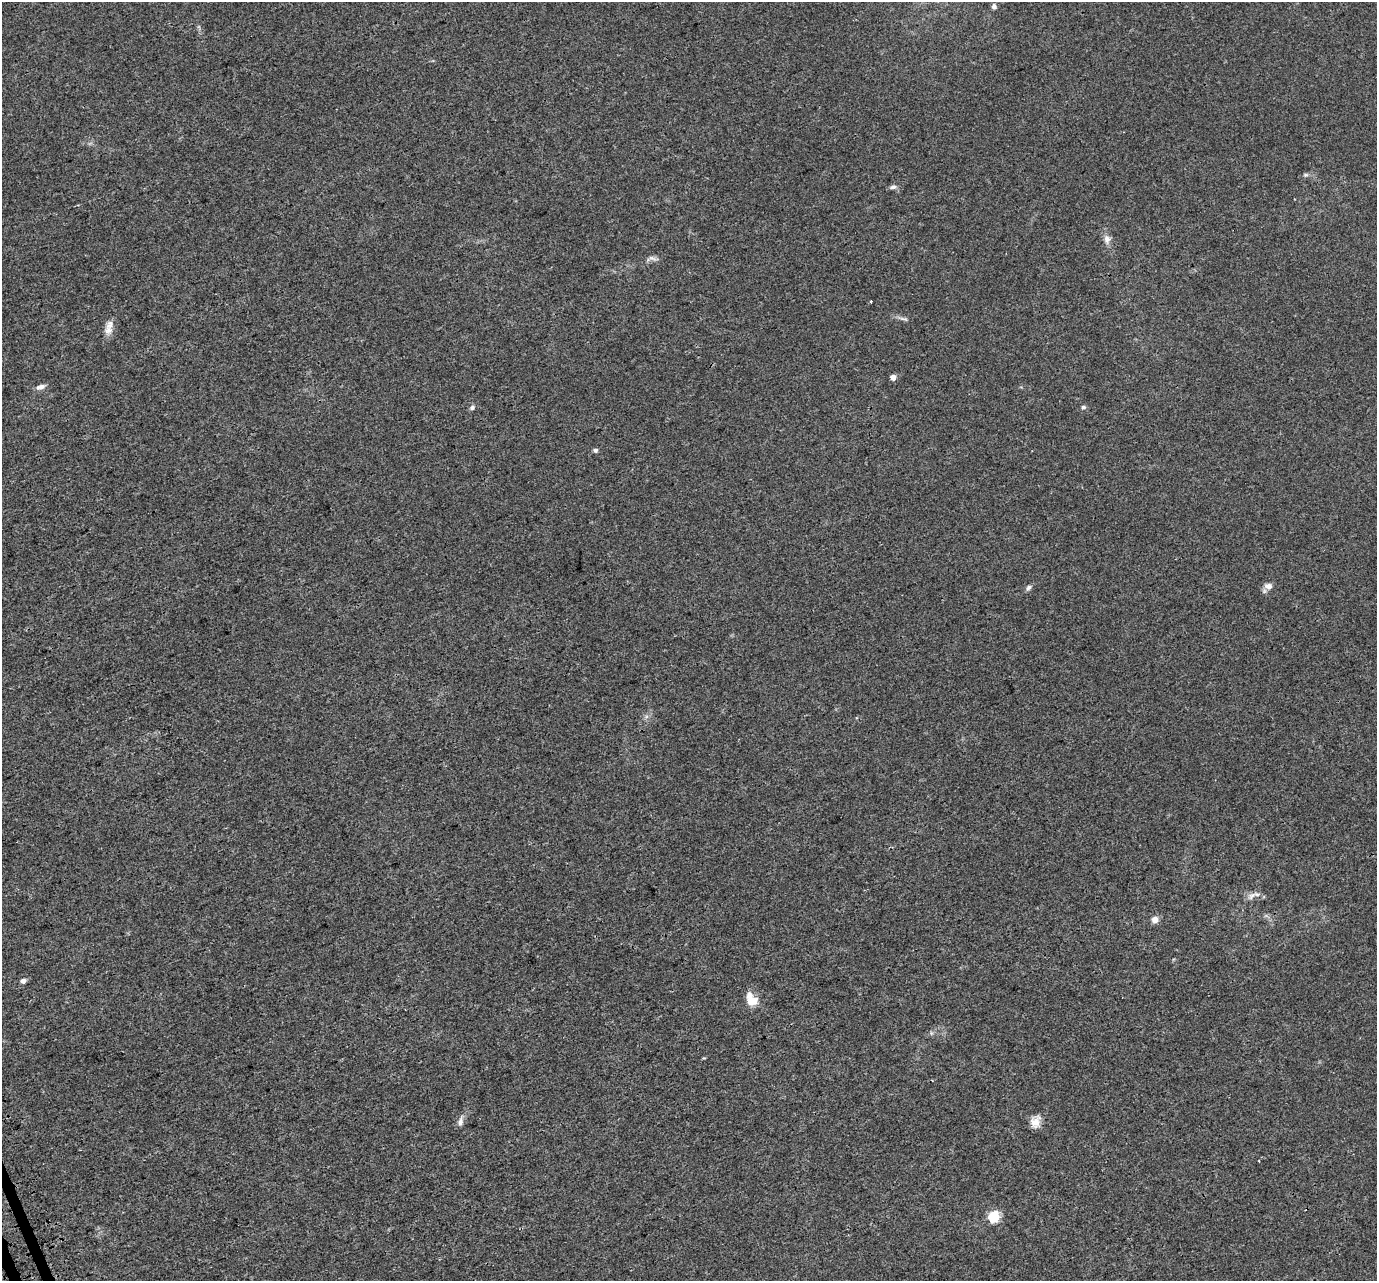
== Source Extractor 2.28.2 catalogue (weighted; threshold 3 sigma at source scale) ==
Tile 7 of 4 x 4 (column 3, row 2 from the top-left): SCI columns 2826-4200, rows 2721-3999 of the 5654 x 5495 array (HDU 1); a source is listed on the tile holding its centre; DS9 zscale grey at full resolution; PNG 1379 x 1283 px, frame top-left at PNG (2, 2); no overlay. Shown black and unused: <1% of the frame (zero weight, under 3 of 4 exposures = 6% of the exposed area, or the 3 px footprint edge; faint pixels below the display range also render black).
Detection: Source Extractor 2.28.2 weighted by HDU 2 'WHT'; one run over the whole footprint, this tile lists its part. Background 0.00395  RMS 0.0025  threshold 0.0112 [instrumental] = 3 sigma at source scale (4.5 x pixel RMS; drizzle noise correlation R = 1.50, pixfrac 1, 0.0396/0.0396 arcsec/px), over >= 5 px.
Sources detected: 25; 2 inside a brighter listed object's ellipse — not listed separately; the other 23 listed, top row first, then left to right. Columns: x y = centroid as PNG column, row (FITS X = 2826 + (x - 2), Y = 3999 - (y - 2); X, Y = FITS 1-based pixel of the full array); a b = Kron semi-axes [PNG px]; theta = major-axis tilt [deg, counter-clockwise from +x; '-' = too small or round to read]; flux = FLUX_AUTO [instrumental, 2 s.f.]
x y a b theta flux
994 6 6 5 - 0.75
1305 175 7 5 1 0.48
893 187 9 6 4 0.76
1107 239 12 8 -84 1.4
652 258 13 5 -22 0.84
871 302 3 3 - 0.99
903 319 14 4 -8 0.68
110 325 13 11 68 1.7
893 377 4 4 - 2.3
41 387 12 6 14 1.1
1083 407 6 5 - 0.47
472 408 7 6 - 0.62
595 450 5 4 - 0.6
1268 586 11 8 -7 1.4
1029 587 8 6 50 0.72
1252 895 15 7 45 1.3
1155 920 5 5 - 2.9
23 981 5 4 - 1.4
753 1001 16 11 14 2.8
460 1122 14 7 78 1.1
1036 1122 13 10 62 2.6
1259 1161 3 2 - 0.16
994 1216 6 5 - 21